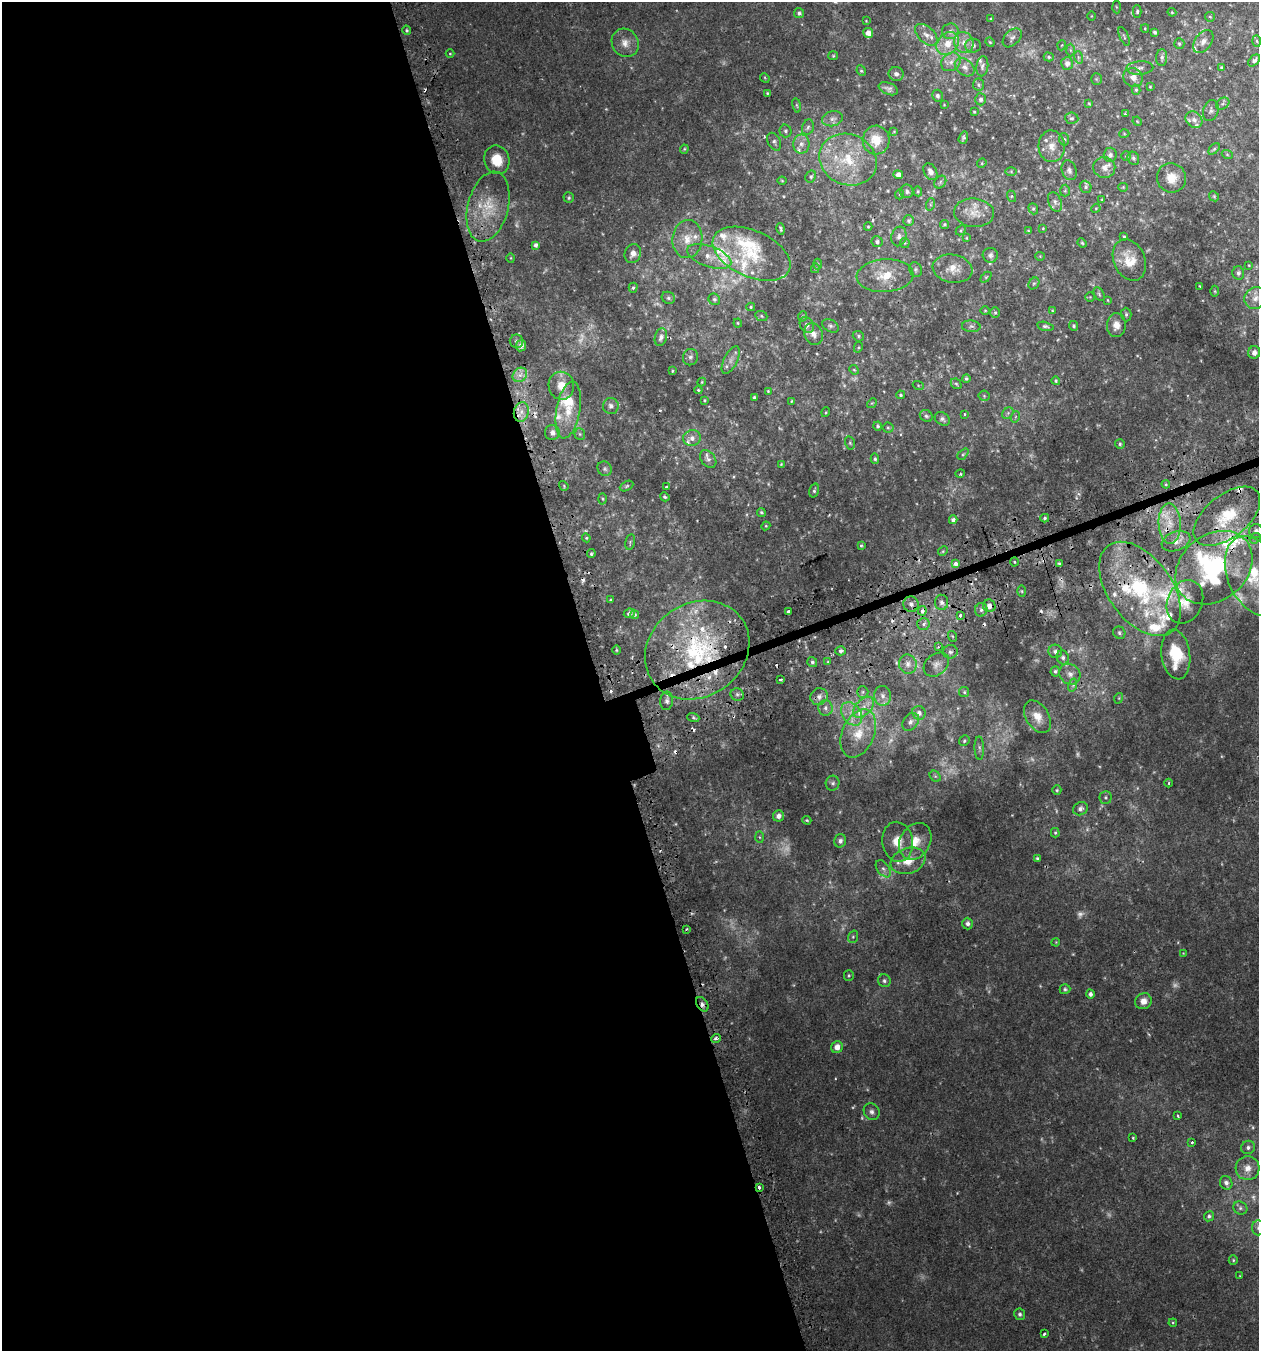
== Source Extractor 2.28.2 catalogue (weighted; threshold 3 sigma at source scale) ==
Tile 9 of 4 x 4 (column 1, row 3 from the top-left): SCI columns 113-1369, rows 1396-2744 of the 5304 x 5490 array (HDU 1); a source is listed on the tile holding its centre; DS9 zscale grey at full resolution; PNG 1261 x 1353 px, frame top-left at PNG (2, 2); each listed source drawn as its Kron ellipse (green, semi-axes under 4 px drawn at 4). Shown black and unused: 48% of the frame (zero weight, under 2 of 3 exposures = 3% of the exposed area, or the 3 px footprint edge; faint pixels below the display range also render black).
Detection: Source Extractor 2.28.2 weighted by HDU 2 'WHT'; one run over the whole footprint, this tile lists its part. Background 0.00786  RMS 0.0046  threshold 0.0207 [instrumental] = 3 sigma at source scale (4.5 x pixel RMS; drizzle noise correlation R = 1.50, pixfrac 1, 0.0396/0.0396 arcsec/px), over >= 5 px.
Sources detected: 456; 64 too faint to see at this stretch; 1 inside a brighter object's white glare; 20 cosmic-ray / hot-pixel residue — neither listed nor drawn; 44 inside a brighter listed object's ellipse — not listed separately; the other 327 listed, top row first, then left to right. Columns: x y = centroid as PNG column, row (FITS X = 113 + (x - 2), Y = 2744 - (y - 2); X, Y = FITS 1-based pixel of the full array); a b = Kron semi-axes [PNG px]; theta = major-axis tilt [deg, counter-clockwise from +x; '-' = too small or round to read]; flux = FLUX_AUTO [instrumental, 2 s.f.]
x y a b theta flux
1116 7 6 4 -87 0.51
1137 11 6 4 89 0.73
1172 12 4 4 - 0.44
799 13 5 5 - 1.3
1091 16 5 3 - 0.34
1210 17 5 4 - 0.6
991 19 4 3 - 0.54
866 21 3 3 - 0.31
1145 28 4 4 - 0.41
407 30 5 4 - 0.62
950 31 8 7 - 2.1
1155 32 4 3 - 0.85
868 33 5 5 - 3
926 35 13 8 -43 3
1124 36 10 3 -67 0.57
1012 38 11 7 45 1.7
1203 41 13 8 54 2.8
1257 41 6 4 -88 0.57
964 42 10 9 - 3.9
990 42 5 4 - 0.51
625 43 14 13 - 4.8
948 44 12 10 48 7.1
1179 44 5 5 - 0.76
1062 45 5 3 - 0.37
973 46 8 7 - 1.4
1070 50 6 4 -88 0.63
450 54 4 3 - 0.38
833 56 5 4 - 0.51
1049 57 5 4 - 0.74
1078 57 6 4 -72 0.67
1162 58 8 5 88 1.3
1254 60 7 4 46 1.3
951 62 10 8 39 2.9
1067 63 6 6 - 2.2
982 66 10 6 83 1.3
965 67 11 8 -39 2.6
1221 67 4 3 - 0.52
1140 68 13 6 4 1.8
861 71 5 4 - 0.59
896 74 7 7 - 1.6
1133 77 10 9 - 2.9
765 78 5 4 - 0.44
1096 79 6 5 - 0.64
978 85 6 5 - 0.89
1150 87 3 3 - 0.35
888 89 10 6 -21 1.6
1136 90 5 4 - 0.67
767 93 4 4 - 0.49
937 96 6 5 - 1.2
980 99 6 5 - 1.3
1089 103 4 3 - 0.43
1223 104 7 5 35 0.9
797 105 7 3 -81 0.62
944 105 2 2 - 0.31
1211 110 11 7 73 1.4
974 112 3 2 - 0.45
1125 114 3 3 - 0.48
1072 118 6 5 - 0.99
833 119 10 7 13 1.9
1194 120 9 7 -43 2.3
1137 121 5 3 - 0.39
808 127 8 5 72 1.1
786 131 6 6 - 0.93
894 131 4 3 - 0.36
1124 134 5 3 - 0.43
963 138 6 4 72 0.96
1064 139 6 5 - 0.88
876 140 14 13 - 8.5
774 142 9 6 -63 1.2
801 144 9 8 - 2.6
1052 146 16 13 -86 5.5
684 149 4 3 - 0.49
1214 149 7 4 45 0.71
1227 154 5 3 - 0.48
1110 155 7 6 - 1.5
1126 156 5 5 - 0.55
1133 158 7 5 -63 0.93
497 160 14 12 -70 7.9
848 160 29 25 -25 22
982 163 5 4 - 0.42
1104 167 11 10 - 3.3
1069 170 10 7 -71 1.6
1011 171 6 4 -1 0.55
930 172 9 6 -61 2.3
898 175 5 4 - 3
811 176 6 5 - 0.78
1172 178 15 14 - 5.9
782 181 4 4 - 0.42
940 182 7 5 49 1
1085 187 6 5 - 0.83
1123 187 4 4 - 0.41
907 191 7 6 - 1.6
918 191 5 4 - 0.5
1065 191 6 5 - 0.59
900 194 5 3 - 0.44
1011 196 6 4 -72 0.59
1214 196 5 4 - 0.59
569 198 5 5 - 0.67
1102 199 4 3 - 0.37
1055 202 10 6 -68 1.6
931 204 6 4 72 0.67
488 207 36 20 75 14
1096 208 5 4 - 0.45
1033 209 6 4 -69 0.64
974 213 20 14 -5 6.4
909 221 5 5 - 0.9
944 224 4 4 - 0.66
868 227 4 4 - 0.48
1043 228 4 3 - 0.4
781 229 6 3 -77 0.76
961 230 5 4 - 0.62
1028 231 3 3 - 0.41
899 236 10 7 75 1.7
1124 237 3 3 - 0.52
966 238 4 4 - 0.4
687 239 19 15 84 7.7
877 242 5 5 - 1.2
905 243 5 5 - 0.5
1082 243 5 4 - 0.53
535 245 4 4 - 1.4
633 253 10 8 66 3.2
752 254 41 23 -24 23
990 255 7 7 - 1.4
709 256 23 10 -19 6.3
1040 256 4 4 - 0.4
511 258 5 3 - 0.31
1129 260 21 15 -66 8.8
817 264 5 3 - 0.57
1249 265 3 3 - 0.3
815 268 5 4 - 0.6
953 269 20 14 -9 6.3
916 270 7 6 - 1
1238 273 7 6 - 1.1
885 276 28 16 4 12
986 277 6 4 45 0.53
1034 283 6 5 - 0.69
1200 286 3 2 - 0.3
633 288 5 4 - 0.69
1215 291 5 3 - 0.41
1099 294 7 4 -59 0.84
1090 297 4 4 - 0.46
668 298 7 6 - 0.95
1256 298 11 10 - 3.1
714 299 6 5 - 0.95
1107 300 4 2 - 0.34
751 307 4 4 - 0.53
1052 310 3 3 - 0.36
985 311 5 3 - 0.44
995 313 5 4 - 0.66
1126 314 7 5 -89 0.88
761 316 6 5 - 0.68
803 316 5 3 - 0.45
738 323 4 4 - 0.49
807 325 8 6 -59 1.5
1116 325 12 9 88 4
831 326 9 6 -29 1.1
971 326 9 6 -4 1.4
1045 326 8 4 -12 0.92
1074 326 5 4 - 0.62
813 334 11 9 -67 3.1
858 336 6 5 - 0.81
661 337 9 6 74 1.9
516 341 7 6 - 1.2
521 345 6 5 - 1.7
858 347 5 4 - 0.53
1254 352 6 6 - 1.8
690 357 8 7 - 1.5
731 360 15 6 63 2.8
854 370 5 4 - 0.54
672 371 4 3 - 0.51
520 375 8 6 44 2.3
966 378 4 4 - 0.69
1056 381 4 4 - 0.66
702 382 4 4 - 0.44
956 384 6 4 -43 0.67
918 385 5 3 - 0.34
561 386 14 13 - 6.3
698 390 4 3 - 0.53
768 391 3 3 - 0.45
900 395 5 4 - 0.64
984 396 5 5 - 0.54
754 398 3 3 - 0.86
704 400 3 3 - 0.45
792 401 3 3 - 0.44
872 403 5 4 - 0.47
611 406 8 8 - 1.9
568 410 29 12 80 10
521 412 10 7 76 3.3
826 412 5 3 - 0.36
1008 413 6 5 - 0.87
965 414 3 3 - 0.83
926 416 7 5 -32 0.95
1015 417 6 3 71 0.52
942 419 8 6 -34 1.2
878 426 4 4 - 0.78
888 428 5 5 - 0.73
552 433 7 7 - 2.6
580 434 5 5 - 0.68
692 438 9 8 - 2.5
850 443 6 5 - 0.68
1120 444 5 5 - 0.72
963 454 6 4 45 0.61
708 459 10 7 -51 1.7
875 459 5 4 - 0.69
781 464 4 3 - 0.38
605 469 7 6 - 1.1
960 474 5 3 - 0.47
1166 484 4 3 - 0.51
564 486 5 4 - 0.59
627 486 7 4 28 0.69
666 487 3 3 - 1.2
814 491 7 4 73 0.86
665 497 5 4 - 0.74
603 499 5 3 - 0.53
761 512 4 4 - 0.65
1227 516 39 21 39 24
1045 518 4 3 - 0.76
953 520 4 4 - 1.4
1170 524 20 11 -88 9.1
766 526 4 4 - 0.51
1256 531 7 7 - 1.7
586 538 4 4 - 0.51
1255 538 6 5 - 1
1176 541 15 9 20 4.3
630 542 8 5 77 0.71
861 545 4 3 - 0.62
943 551 5 4 - 0.55
591 554 4 3 - 0.6
1014 562 4 3 - 0.41
955 564 4 3 - 11
1059 564 3 3 - 2.5
1214 568 42 33 39 56
1255 576 42 27 -65 35
1140 589 53 31 -54 59
1022 591 6 4 -88 0.63
611 600 3 3 - 0.49
942 602 7 6 - 2
1185 602 22 17 67 8.2
911 604 8 7 - 2.3
989 606 6 6 - 2.9
981 610 7 6 - 1.4
922 611 5 4 - 3.3
788 612 3 3 - 2.8
629 613 5 4 - 1.6
635 615 4 4 - 0.6
960 615 3 3 - 3.2
923 624 6 6 - 1.7
1119 633 6 6 - 1
952 636 5 3 - 0.52
938 647 4 3 - 0.53
616 650 4 3 - 0.47
697 650 55 47 34 74
841 651 5 4 - 1.1
1055 651 7 6 - 1.8
950 652 7 6 - 1.7
1176 654 25 14 -82 17
1063 657 7 6 - 1.7
828 661 4 3 - 0.34
812 662 5 4 - 1
908 664 9 9 - 3.1
936 665 14 10 39 3.3
1055 671 5 4 - 0.87
1070 674 11 10 - 3
780 679 3 2 - 0.67
1073 685 7 4 72 0.87
863 692 6 5 - 0.95
964 692 5 5 - 0.69
737 694 7 6 - 1.1
883 696 10 8 -84 2.3
819 697 9 8 - 2.2
1119 698 5 3 - 0.42
667 701 9 6 82 1.5
863 707 12 7 45 3.6
826 708 8 7 - 1.6
919 713 7 6 - 2.1
852 714 13 9 -53 4.9
693 717 6 4 -19 0.75
1037 717 18 11 -59 6
911 722 10 7 51 1.8
858 733 25 16 67 11
964 741 5 5 - 0.66
979 748 11 5 -89 1.1
935 776 6 5 - 0.72
833 783 7 7 - 1.2
1168 783 4 3 - 0.44
1057 790 4 4 - 0.51
1105 797 6 6 - 0.83
1080 809 7 6 - 1.8
778 816 5 5 - 2.2
807 820 5 3 - 0.55
1055 833 5 4 - 0.56
759 837 6 4 -88 0.53
840 841 7 6 - 1.6
915 841 19 15 60 7.8
898 842 20 15 -80 7.5
1037 858 4 4 - 0.62
908 861 18 12 19 7.5
883 869 10 6 -52 1.6
968 924 6 5 - 1.6
686 929 3 2 - 0.48
853 937 6 5 - 0.65
1056 942 4 3 - 0.35
1183 953 2 2 - 0.25
849 976 5 5 - 0.63
884 981 6 6 - 1.1
1065 989 5 5 - 0.79
1090 994 4 4 - 1.3
1143 1001 8 7 - 3.5
702 1004 8 5 -58 1.8
716 1038 5 4 - 1.5
837 1047 6 5 - 3.7
872 1112 9 7 -55 1.6
1178 1116 3 3 - 0.76
1133 1138 3 3 - 0.43
1192 1142 3 3 - 1.5
1248 1147 7 6 - 1.4
1248 1168 12 12 - 4.3
1226 1183 7 6 - 1.9
759 1187 3 3 - 3.4
1240 1208 7 6 - 1.1
1209 1216 5 4 - 0.92
1258 1228 7 6 - 1.3
1233 1260 4 4 - 0.54
1240 1276 4 2 - 0.28
1020 1314 6 5 - 1.2
1173 1323 4 4 - 0.44
1044 1334 3 3 - 0.96
Overlapping masked pixels (flux is a lower limit): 7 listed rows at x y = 1170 524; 1140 589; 989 606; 922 611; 697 650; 702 1004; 759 1187
Isophote crosses this tile's border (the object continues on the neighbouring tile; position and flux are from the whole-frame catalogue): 2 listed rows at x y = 1255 576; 1258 1228